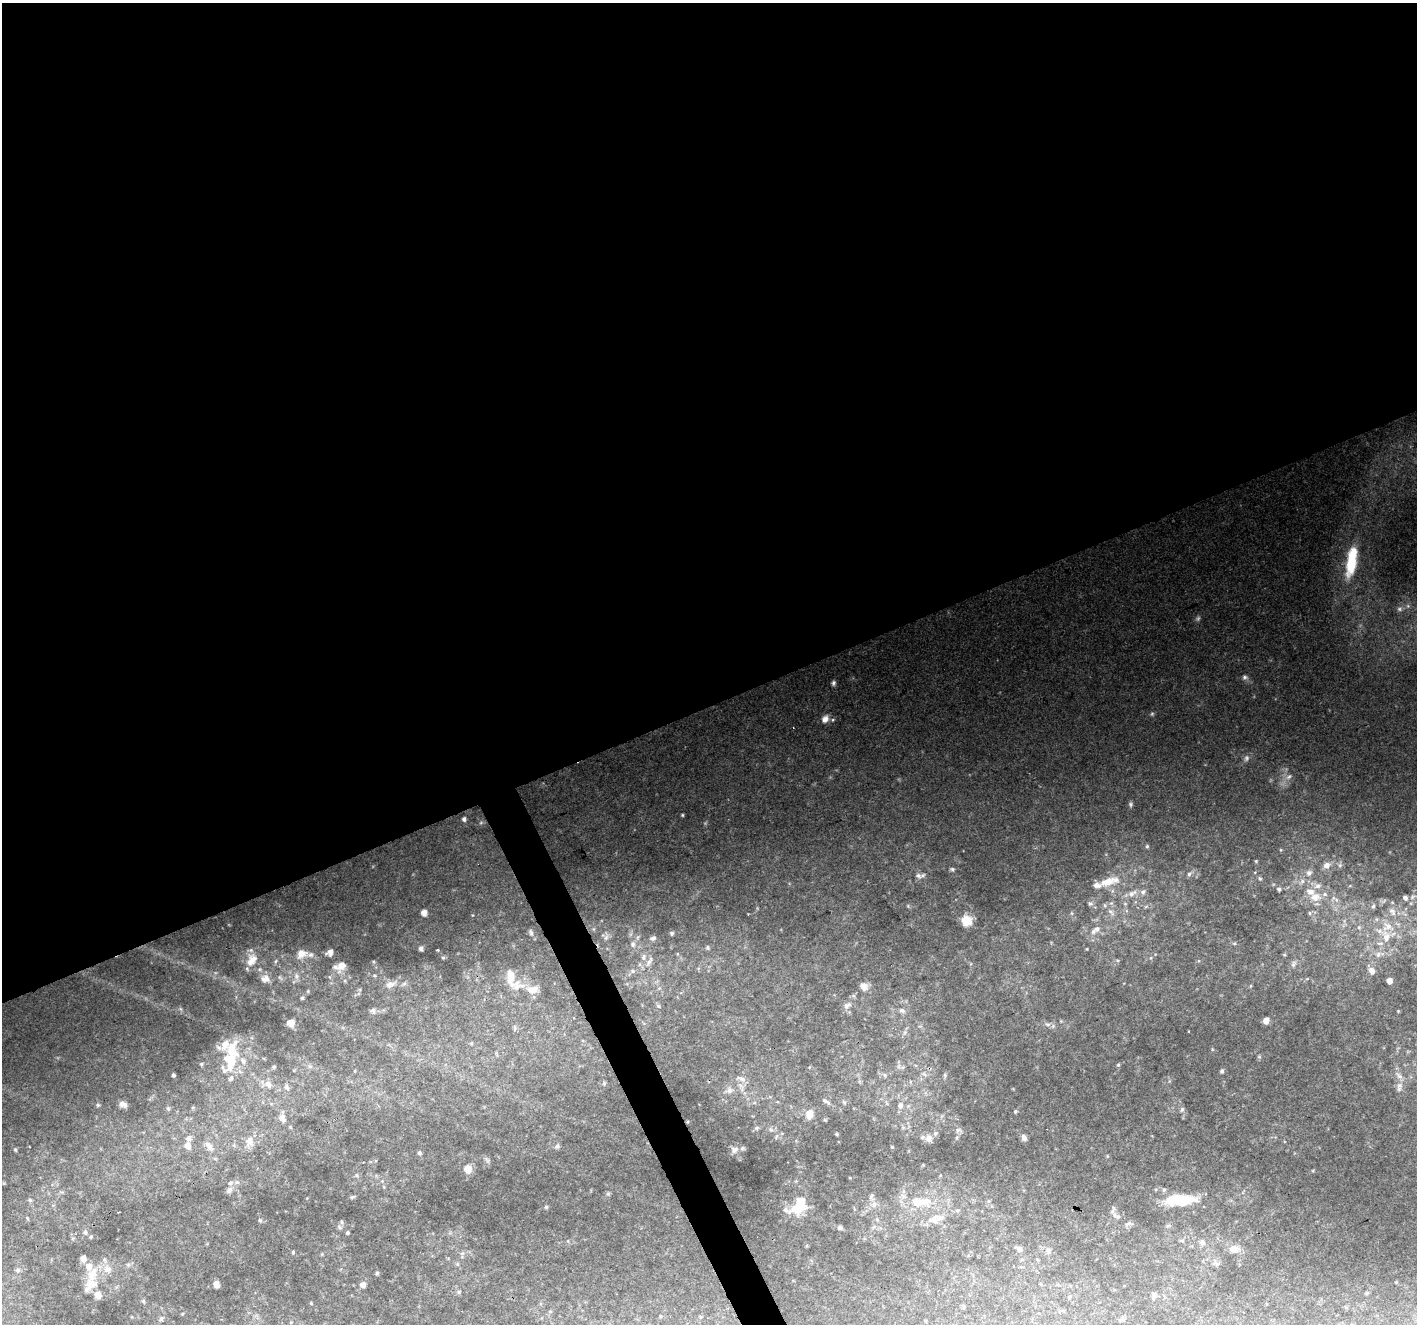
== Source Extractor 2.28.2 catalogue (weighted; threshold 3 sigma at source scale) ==
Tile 2 of 4 x 4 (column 2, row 1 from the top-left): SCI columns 1416-2830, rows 4059-5380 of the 5664 x 5527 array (HDU 1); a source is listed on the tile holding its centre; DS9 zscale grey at full resolution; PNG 1419 x 1326 px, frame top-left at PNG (2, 3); no overlay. Shown black and unused: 55% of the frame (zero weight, under 2 of 3 exposures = <1% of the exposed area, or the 3 px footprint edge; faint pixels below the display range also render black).
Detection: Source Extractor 2.28.2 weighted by HDU 2 'WHT'; one run over the whole footprint, this tile lists its part. Background 0.148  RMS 0.0075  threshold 0.034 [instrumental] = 3 sigma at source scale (4.5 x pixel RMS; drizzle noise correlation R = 1.50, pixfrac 1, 0.0396/0.0396 arcsec/px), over >= 5 px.
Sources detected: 223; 7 too faint to see at this stretch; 2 inside a brighter object's white glare — not listed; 24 inside a brighter listed object's ellipse — not listed separately; the other 190 listed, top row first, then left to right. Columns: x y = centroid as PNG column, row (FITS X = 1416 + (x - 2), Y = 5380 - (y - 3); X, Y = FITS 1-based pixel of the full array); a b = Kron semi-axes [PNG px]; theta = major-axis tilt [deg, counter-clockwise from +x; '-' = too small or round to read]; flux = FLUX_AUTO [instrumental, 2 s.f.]
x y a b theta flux
1351 561 38 12 80 43
1245 677 8 8 - 2.9
833 683 7 5 69 1.9
825 719 11 8 56 5.9
1131 804 7 5 70 1.6
682 815 4 3 - 0.94
464 819 4 4 - 2.3
1147 846 5 4 - 1.1
1281 850 5 4 - 0.91
1256 861 5 4 - 0.88
1327 865 9 8 - 5.4
1340 865 6 6 - 1.8
952 869 7 5 -19 1.6
1309 873 8 7 - 4
1189 874 8 5 61 2.1
918 876 11 8 -26 3.8
1260 879 7 4 -62 1.3
1109 881 28 10 16 14
1302 881 10 6 51 3.2
1318 886 11 7 16 4
1279 889 5 5 - 1.8
1132 893 14 7 32 5.1
1315 897 15 11 -1 9.7
1405 898 5 4 - 1.9
1336 900 7 4 -20 1.7
1090 903 8 6 1 1.9
1373 906 5 4 - 1.2
1392 911 12 7 -57 3.7
1111 912 13 5 -45 3.3
424 913 5 5 - 6
1072 913 6 4 -89 1
1310 913 6 4 -88 0.9
966 920 11 10 - 14
1388 926 18 13 -2 12
1359 927 6 4 45 1
1097 929 9 7 23 3.3
531 933 11 7 -68 3
672 933 5 5 - 1.4
606 937 10 6 70 2.7
653 938 7 6 - 2.5
1234 943 6 4 0 1
633 944 9 7 -78 3.3
707 947 6 5 - 1.4
421 948 5 4 - 2.2
1087 949 3 2 - 0.59
437 950 3 2 - 1.7
330 952 6 5 - 4.7
302 954 15 11 18 8
1378 954 8 6 73 2.8
644 957 10 7 81 3.2
443 958 5 4 - 1.1
1151 958 5 3 - 0.87
252 960 19 13 63 12
649 962 17 6 59 4.3
1294 964 10 6 67 2.6
342 966 14 9 52 6.5
633 971 8 6 -16 2
1372 971 8 6 -60 4.8
374 975 6 4 -6 1.1
296 976 9 7 -67 3.5
280 977 9 5 -56 1.7
330 977 6 4 -71 0.98
265 979 13 11 -15 6.3
1389 981 5 4 - 6
390 984 18 9 23 6.5
517 985 24 15 2 15
864 986 9 8 - 6.1
1251 986 5 3 - 0.87
308 991 5 4 - 0.97
854 996 6 4 -70 1.1
534 997 6 4 -71 1.1
302 998 6 5 - 1.5
847 1005 13 8 31 3.8
658 1006 7 4 -28 1.3
181 1009 6 4 -70 1.2
902 1010 8 6 -23 2.9
373 1011 9 6 -71 2.1
1398 1011 4 4 - 0.63
1266 1020 6 5 - 5.6
290 1023 8 7 - 7.1
1048 1024 9 6 -25 2.7
515 1027 9 3 -77 1.5
905 1032 8 5 59 2.2
1259 1057 5 5 - 1.1
231 1060 25 17 74 31
201 1064 6 4 -22 1.1
1118 1065 4 4 - 1.1
310 1066 7 4 0 1.7
899 1066 9 6 77 2.9
274 1067 6 5 - 1.2
1222 1071 5 4 - 1.6
924 1074 9 4 -36 2.2
173 1075 4 3 - 1.8
885 1075 7 6 - 2.3
945 1075 7 5 -72 1.4
1399 1076 15 6 -45 4.4
741 1079 16 6 -22 4.1
910 1081 5 3 - 0.92
604 1083 6 5 - 1.4
268 1084 12 10 -60 6.7
1399 1086 9 9 - 4.1
287 1087 10 6 -61 2.9
729 1090 10 9 - 4.2
826 1101 15 5 -33 2.7
844 1102 7 5 -63 1.6
123 1104 8 5 -20 4.4
98 1105 5 5 - 1.2
900 1105 8 7 - 3.8
168 1108 7 5 -75 1.4
1182 1109 8 6 86 2.2
1015 1111 5 4 - 1
810 1114 12 8 72 8.4
282 1118 9 7 -61 5.4
825 1120 6 4 0 0.91
757 1128 7 5 27 1.6
771 1130 8 4 -57 1.7
958 1130 8 6 0 2.1
935 1133 7 6 - 1.9
837 1134 3 3 - 0.99
189 1138 9 8 - 3
957 1138 7 4 71 1.4
1024 1138 7 5 -64 3.3
929 1139 9 8 - 4.6
249 1142 16 11 86 8.1
188 1146 7 6 - 6.7
208 1146 18 8 -47 6.4
557 1146 7 5 34 1.8
892 1147 4 3 - 0.72
15 1150 5 4 - 1
734 1150 12 9 33 3.8
419 1153 5 4 - 1.6
1107 1156 5 4 - 0.76
487 1160 11 4 -51 1.8
468 1169 6 6 - 13
1313 1170 5 3 - 0.79
357 1175 6 4 -89 1.2
229 1190 10 7 46 3
608 1194 6 5 - 1.3
352 1197 7 4 15 1.2
1175 1199 41 11 5 26
30 1200 5 5 - 1.3
921 1202 35 14 -1 26
800 1203 16 11 -55 14
874 1204 10 8 75 4.2
546 1207 5 5 - 1.2
787 1211 35 12 -3 8
1112 1211 13 6 69 2.6
119 1212 3 2 - 0.94
1118 1216 8 6 -7 2.3
27 1218 5 4 - 0.89
877 1219 6 5 - 1.3
934 1219 19 13 27 10
260 1220 6 4 -44 1
342 1222 6 4 -89 1.2
1128 1224 13 6 8 2.1
1168 1226 7 4 19 1.2
339 1227 8 5 -38 1.7
840 1228 6 5 - 1.9
85 1232 7 6 - 2.2
347 1233 4 3 - 1.3
91 1237 5 4 - 1.1
1181 1240 7 3 -1 1.1
1202 1242 9 7 -71 3.3
1019 1249 7 6 - 3.3
1234 1249 14 10 -3 6.7
1048 1251 8 7 - 2.9
293 1252 4 4 - 1
462 1253 7 4 0 1.5
322 1254 5 5 - 0.78
83 1258 5 5 - 6.4
457 1264 5 5 - 1.2
1217 1264 8 6 -10 2.3
18 1270 7 6 - 1.7
377 1273 5 5 - 1.1
92 1274 23 14 66 17
216 1284 6 5 - 5
363 1285 6 6 - 4.4
459 1292 6 5 - 1.2
1367 1293 6 4 27 1.2
98 1295 9 8 - 6.2
1069 1296 5 5 - 1.1
1153 1296 9 5 -80 2
143 1301 6 5 - 1.4
311 1303 5 3 - 0.75
964 1307 6 4 90 0.91
550 1311 6 4 -1 0.87
182 1314 5 3 - 0.73
660 1316 5 3 - 0.63
161 1319 7 6 - 2.1
925 1320 4 3 - 0.66
Unlisted compact peaks at least as high as the median listed source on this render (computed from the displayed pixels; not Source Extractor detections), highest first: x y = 373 962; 908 906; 757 908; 1212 1049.